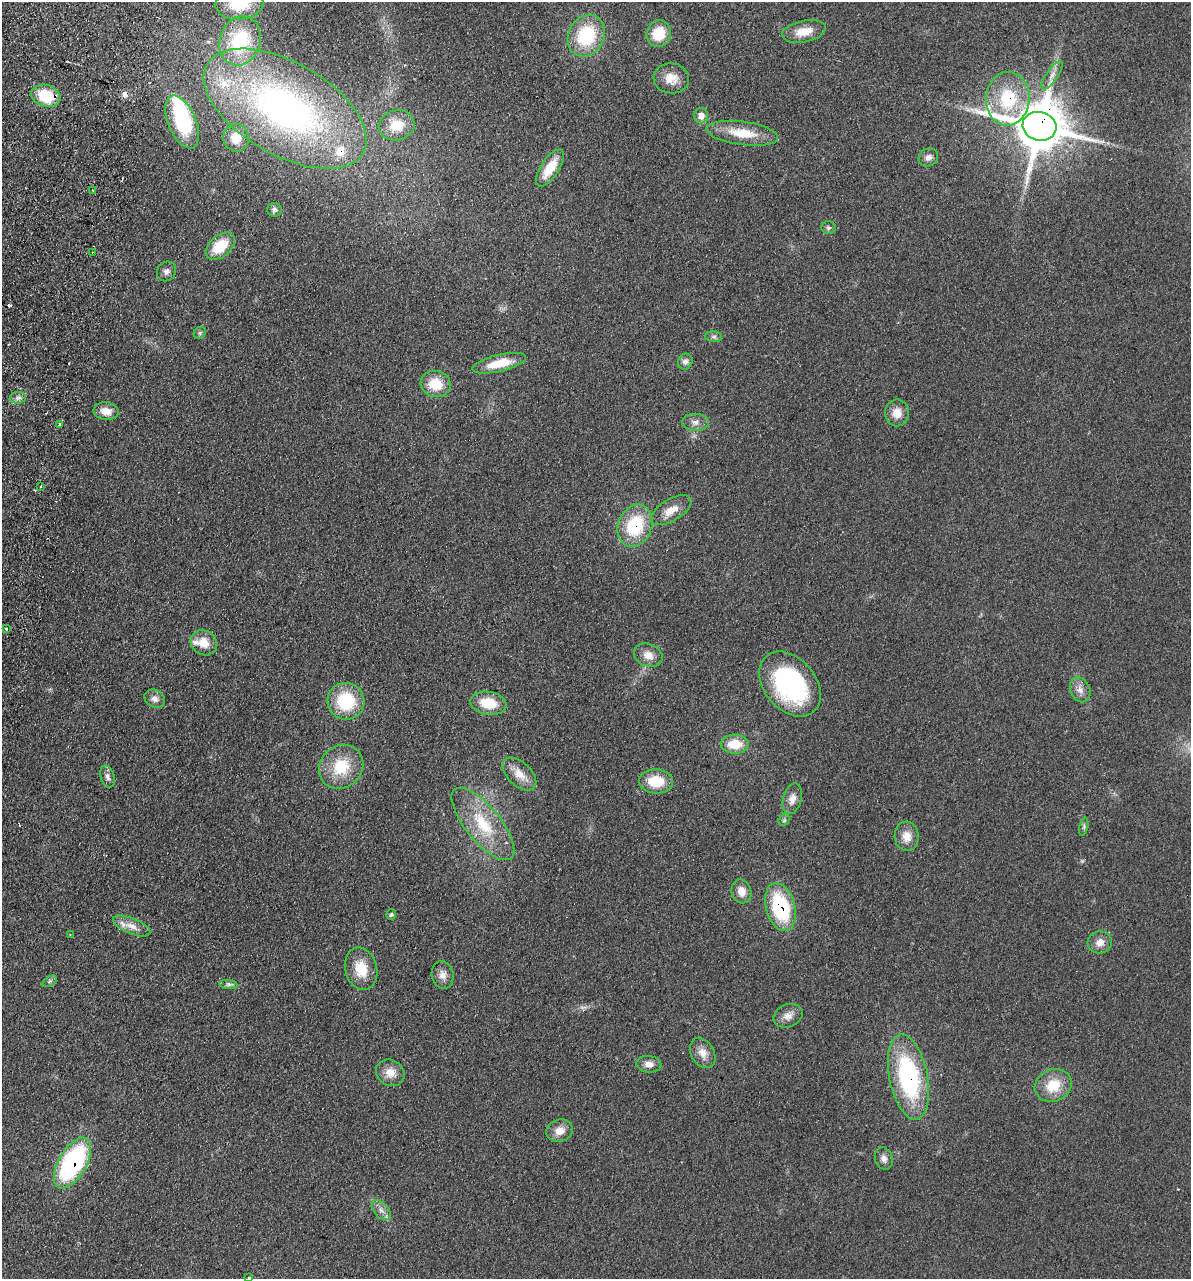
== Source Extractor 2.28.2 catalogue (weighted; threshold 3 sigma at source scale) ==
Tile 11 of 4 x 4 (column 3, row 3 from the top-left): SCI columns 2556-3744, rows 1294-2570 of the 5237 x 5141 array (HDU 1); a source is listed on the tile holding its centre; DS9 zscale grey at full resolution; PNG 1193 x 1281 px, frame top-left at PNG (2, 2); each listed source drawn as its Kron ellipse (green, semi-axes under 4 px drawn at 4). Shown black and unused: <1% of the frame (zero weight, under 2 of 3 exposures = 3% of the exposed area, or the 3 px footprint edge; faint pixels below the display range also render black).
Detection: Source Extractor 2.28.2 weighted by HDU 2 'WHT'; one run over the whole footprint, this tile lists its part. Background 0.191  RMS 0.012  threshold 0.055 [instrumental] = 3 sigma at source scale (4.5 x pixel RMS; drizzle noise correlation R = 1.50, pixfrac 1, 0.05/0.05 arcsec/px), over >= 5 px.
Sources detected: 84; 1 inside a brighter object's white glare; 4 cosmic-ray / hot-pixel residue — neither listed nor drawn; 3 inside a brighter listed object's ellipse — not listed separately; the other 76 listed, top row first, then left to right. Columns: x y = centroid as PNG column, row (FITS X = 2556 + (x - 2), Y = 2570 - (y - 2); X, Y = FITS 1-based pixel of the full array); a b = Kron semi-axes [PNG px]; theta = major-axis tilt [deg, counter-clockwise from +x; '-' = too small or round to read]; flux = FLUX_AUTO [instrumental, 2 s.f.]
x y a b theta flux
239 4 24 15 4 47
804 31 22 10 12 21
659 34 13 12 - 34
586 36 21 17 62 73
240 41 25 20 72 85
1052 75 17 5 56 7.9
671 78 18 15 -6 17
46 96 15 11 -19 47
1008 99 27 22 86 69
285 109 90 46 -30 480
701 116 7 7 - 9.3
182 122 28 14 -67 96
397 125 18 15 14 28
1039 126 17 14 -15 6000
742 133 36 11 -8 34
236 138 14 12 -78 18
928 157 10 8 30 7
550 168 21 9 57 31
93 190 3 2 - 0.95
274 210 7 7 - 3.6
828 228 7 6 - 2.5
220 246 17 10 40 37
92 252 3 3 - 1.6
166 271 10 9 - 5.5
200 333 7 5 47 2.2
714 337 8 5 -4 3
685 362 8 7 - 4.8
499 363 27 8 13 32
436 384 15 13 -15 29
18 398 8 5 6 4
106 411 12 9 -7 14
897 413 13 12 - 14
695 422 13 8 -2 7.3
59 425 3 3 - 6.9
41 486 3 2 - 1
671 510 23 10 31 17
635 526 22 17 67 67
6 628 3 3 - 3.7
204 643 14 12 -34 18
648 655 15 11 -24 12
790 684 36 25 -50 180
1080 690 13 10 -67 8.7
155 699 11 8 -30 6.9
346 701 18 18 - 64
488 703 18 11 -10 33
735 744 14 9 1 26
341 767 23 21 43 45
519 774 20 11 -44 17
108 777 11 6 -73 5.5
656 781 17 12 -4 34
792 799 15 9 75 9.5
784 820 6 5 - 2.1
483 824 44 17 -51 59
1084 827 9 3 77 2.4
907 836 15 12 -84 15
741 891 12 9 -74 13
781 907 25 14 -74 99
391 915 5 5 - 2.3
132 926 20 7 -22 12
70 935 3 3 - 1.3
1100 942 12 11 - 9.9
361 969 21 16 -74 30
443 975 14 11 -82 8.9
50 981 8 4 31 2.5
228 985 9 4 -9 3.1
788 1016 15 11 23 9.9
703 1053 16 11 -61 12
649 1064 12 8 -7 9.3
390 1073 15 12 -32 14
908 1077 43 19 -79 160
1053 1086 19 16 25 31
560 1131 13 11 17 13
884 1159 11 8 -71 6.5
73 1163 28 14 60 200
381 1210 12 7 -48 6.6
249 1278 4 2 - 1.2
Overlapping masked pixels (flux is a lower limit): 7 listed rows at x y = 46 96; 1008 99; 1039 126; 635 526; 781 907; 908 1077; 73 1163
Isophote crosses this tile's border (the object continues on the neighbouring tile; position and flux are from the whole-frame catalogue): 1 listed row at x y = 239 4